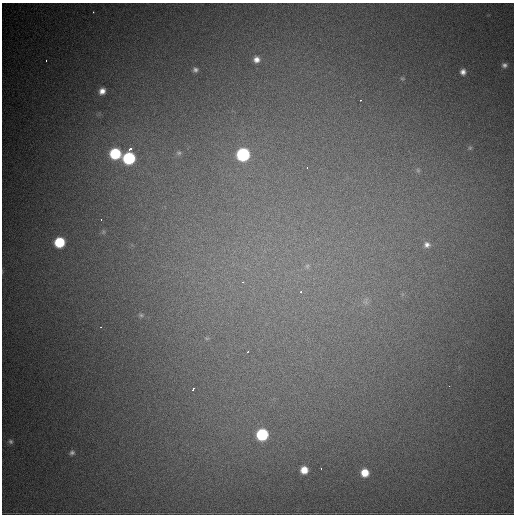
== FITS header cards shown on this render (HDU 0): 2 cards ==
NAXIS1  =                  512
NAXIS2  =                  512

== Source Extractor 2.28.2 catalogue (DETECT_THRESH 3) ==
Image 512 x 512 px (HDU 0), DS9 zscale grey, 1 PNG px = 1 image px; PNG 516 x 516 px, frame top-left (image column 1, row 512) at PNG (2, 3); no overlay
Background 1700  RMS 39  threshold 118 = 3 sigma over >= 5 px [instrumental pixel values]
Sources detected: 36; all 36 listed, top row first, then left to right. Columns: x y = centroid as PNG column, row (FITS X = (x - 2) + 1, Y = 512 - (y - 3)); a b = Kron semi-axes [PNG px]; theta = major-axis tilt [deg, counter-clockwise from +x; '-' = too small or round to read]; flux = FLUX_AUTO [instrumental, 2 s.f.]
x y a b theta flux
93 12 3 2 - 2800
256 59 8 8 - 17000
46 60 3 2 - 4000
504 65 8 7 - 9400
195 70 6 6 - 7800
463 72 7 6 - 13000
402 78 6 3 -1 2900
102 91 7 6 - 18000
361 100 3 2 - 3900
470 148 6 5 - 4400
130 149 5 3 - 15000
115 153 8 8 - 170000
179 153 9 7 -5 8700
243 154 8 8 - 330000
129 158 8 8 - 250000
307 168 3 3 - 2000
418 170 7 5 -69 6300
101 220 3 2 - 3300
59 242 7 7 - 120000
427 245 8 8 - 11000
307 266 6 6 - 6700
242 282 3 3 - 2800
301 292 4 4 - 5000
366 301 10 6 77 9200
141 315 6 5 - 4700
101 327 3 2 - 2600
207 338 7 4 0 4400
247 352 3 3 - 3100
449 386 3 2 - 2200
193 389 4 3 - 9500
262 434 8 8 - 210000
11 441 7 6 - 7100
72 453 6 5 - 6800
321 468 3 2 - 5900
304 470 6 6 - 32000
365 473 7 7 - 41000